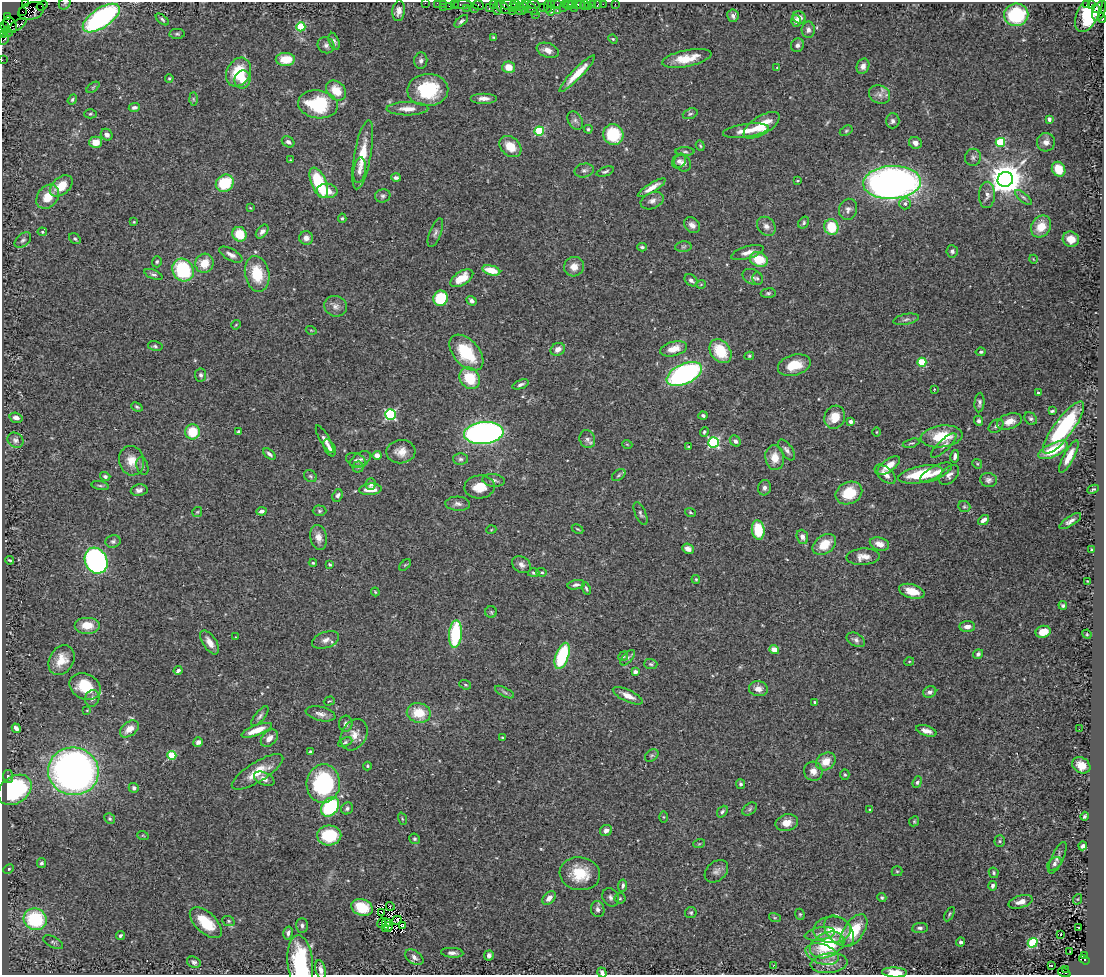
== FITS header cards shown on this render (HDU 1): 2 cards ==
NAXIS1  =                 1102
NAXIS2  =                  973

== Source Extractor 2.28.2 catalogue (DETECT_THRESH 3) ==
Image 1102 x 973 px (HDU 1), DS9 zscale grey, 1 PNG px = 1 image px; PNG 1106 x 977 px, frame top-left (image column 1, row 973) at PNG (2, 2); each listed source drawn as its Kron ellipse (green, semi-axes under 4 px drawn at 4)
Background 1.17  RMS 0.039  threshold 0.116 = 3 sigma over >= 5 px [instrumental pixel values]
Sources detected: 442; all 442 listed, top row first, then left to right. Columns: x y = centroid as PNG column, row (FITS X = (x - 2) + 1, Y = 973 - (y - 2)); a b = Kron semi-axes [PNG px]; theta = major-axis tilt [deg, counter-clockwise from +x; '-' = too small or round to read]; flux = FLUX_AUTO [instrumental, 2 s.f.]
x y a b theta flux
26 3 4 2 - 110
65 3 7 5 52 3.9
425 3 2 2 - 26
437 3 2 2 - 37
444 3 3 2 - 34
454 4 2 2 - 41
463 4 9 3 2 190
515 4 5 2 - 220
533 4 6 3 -12 310
552 4 4 3 - 130
557 4 3 2 - 71
565 4 3 3 - 210
573 4 3 2 - 67
577 4 3 2 - 98
581 4 4 3 - 100
592 4 3 2 - 110
603 4 2 2 - 37
615 4 2 2 - 15
478 5 6 4 -20 110
493 5 4 2 - 77
509 5 7 5 -8 260
569 5 5 3 - 140
584 5 5 2 - 33
597 5 4 3 - 65
1086 5 3 3 - 300
1091 5 3 2 - 51
42 6 6 2 36 89
449 6 2 2 - 80
548 6 6 2 90 120
588 6 2 2 - 22
443 7 2 2 - 18
520 7 4 3 - 460
530 7 10 3 -45 230
543 7 2 2 - 72
563 7 3 2 - 85
466 8 4 2 - 41
474 8 3 2 - 46
489 8 4 3 - 150
497 8 7 4 85 320
503 8 8 5 -38 530
514 8 2 2 - 77
524 8 5 3 - 160
574 8 2 2 - 510
1096 8 3 3 - 380
520 10 6 3 -13 400
31 11 13 8 18 1600
399 11 10 6 83 16
512 11 2 2 - 56
551 11 4 3 - 300
557 11 3 2 - 190
1099 11 10 6 65 1600
23 12 3 2 - 55
1089 12 22 10 63 220
536 14 3 2 - 6.3
1016 15 12 11 - 160
733 16 6 6 - 7.7
7 17 3 3 - 120
799 17 7 6 - 12
101 18 21 9 34 490
1102 18 5 3 - 160
162 19 8 3 -40 5
461 21 8 4 41 5.4
796 21 6 5 - 11
10 25 9 6 -60 1700
18 25 10 4 34 490
5 26 3 2 - 45
301 27 4 4 - 120
808 30 8 6 90 9.1
8 32 5 3 - 850
3 34 4 2 - 150
177 34 7 5 -1 5
493 37 4 3 - 3.1
4 39 6 3 61 120
613 39 5 4 - 3
334 41 9 5 -70 7.5
326 45 8 7 - 9.8
797 45 7 6 - 8.8
548 50 11 7 -21 19
687 58 25 8 12 54
285 59 10 6 2 54
2 60 2 2 - 18
421 61 8 6 84 9.2
863 66 8 6 66 13
509 67 6 6 - 31
777 67 4 3 - 2.6
239 72 15 11 60 86
577 74 25 5 46 47
169 78 4 3 - 3.1
243 79 9 8 - 27
93 87 7 4 38 3.5
336 90 11 8 -45 45
428 90 20 16 3 160
880 94 11 9 -26 16
484 98 13 5 0 16
72 99 5 4 - 4.7
193 99 6 4 -88 3.9
318 104 20 14 -7 160
134 107 5 4 - 6.5
407 109 21 6 0 29
90 114 6 4 0 3.8
690 114 8 5 19 5.7
1049 119 4 3 - 8.4
575 120 10 7 -59 9.8
893 121 7 6 - 8.5
762 125 20 9 32 84
588 129 4 4 - 4
539 131 5 4 - 170
746 131 23 6 8 31
846 131 7 4 30 4
613 134 10 10 - 110
107 135 6 5 - 12
96 142 6 5 - 35
288 142 7 5 -33 9.3
1000 142 4 4 - 160
1046 142 9 9 - 17
915 143 7 5 -26 13
700 146 5 4 - 3.6
510 147 12 9 -40 47
685 152 9 4 -1 5.1
363 155 35 8 80 60
973 157 9 8 - 8.7
290 160 4 3 - 2.1
679 161 8 6 48 9.1
683 163 9 7 -40 12
1059 169 8 6 -57 46
360 170 13 6 83 12
584 170 10 7 12 9
605 171 9 4 20 5.5
396 178 5 3 - 7.5
1005 179 8 7 - 5700
798 181 4 2 - 2.3
892 182 29 16 3 1600
225 183 9 8 - 110
319 183 16 7 -67 140
61 186 13 8 40 50
652 188 16 4 32 23
327 191 10 7 -6 44
987 195 13 8 88 18
383 196 7 6 - 6.3
48 197 13 10 52 46
1023 197 10 4 -40 6.2
652 201 12 8 22 13
905 204 6 5 - 8.4
250 208 4 3 - 2.2
848 209 11 9 71 12
342 218 4 4 - 3.6
134 222 4 4 - 2.3
804 223 6 4 56 4.8
692 225 9 7 -44 15
766 226 10 8 -48 15
831 227 8 7 - 79
1041 227 11 9 57 47
42 232 5 4 - 2.8
262 232 8 5 50 9.4
435 233 15 6 69 9.7
240 234 7 7 - 61
306 238 7 7 - 13
75 239 6 5 - 4.3
1071 239 8 7 - 24
23 240 9 6 40 6.9
642 247 4 3 - 4.6
683 247 8 5 6 5.2
952 251 6 5 - 6.4
747 252 17 6 17 17
231 255 13 5 -29 13
759 259 9 7 -21 70
1033 259 4 2 - 1.8
157 262 6 5 - 4.2
204 263 9 9 - 43
574 267 10 9 - 25
183 270 12 10 -56 180
491 270 9 5 -14 56
153 274 9 4 -23 6
257 274 18 12 -79 84
753 277 11 7 -26 8.7
462 278 13 7 32 41
757 278 6 5 - 4.2
691 280 7 5 -39 8.1
701 284 5 3 - 2.1
768 293 7 4 7 4.9
441 298 8 7 - 95
471 301 5 4 - 7.3
336 306 11 10 - 16
906 319 13 5 11 8.8
236 325 5 2 - 2.3
311 330 5 3 - 2.4
155 346 7 5 -12 5.2
558 349 7 6 - 19
674 349 14 7 14 33
720 351 13 9 -54 87
981 352 5 4 - 4.4
466 353 21 12 -49 130
749 356 5 3 - 3.7
922 362 4 4 - 120
794 365 17 10 15 57
684 374 19 10 25 510
201 375 6 5 - 6.1
470 378 11 9 -49 87
521 384 8 4 19 6.9
934 389 3 2 - 1.6
1038 393 3 3 - 5.4
979 402 10 5 84 7.1
137 407 6 3 -24 4.1
1052 411 4 2 - 3.9
390 414 5 5 - 300
703 415 4 4 - 4.7
835 417 12 10 65 46
16 418 6 5 - 13
1031 419 7 5 -42 5.8
979 421 5 4 - 7.1
1009 421 13 7 17 27
851 422 4 3 - 13
996 426 8 6 37 6.4
1063 428 32 9 53 300
193 432 7 7 - 76
238 432 3 3 - 3.9
704 432 5 4 - 4.1
877 432 4 3 - 2.2
484 433 20 11 5 1000
942 436 21 11 7 86
325 439 16 5 -60 12
587 439 9 7 -68 12
15 440 8 7 - 8.7
735 441 6 5 - 9
713 442 5 5 - 340
911 443 8 3 16 3.9
627 444 5 3 - 2.3
944 445 16 5 44 13
688 446 4 2 - 2.2
330 448 9 5 -63 8.3
787 450 12 6 -54 10
1053 450 16 6 25 93
401 452 14 11 6 26
269 454 7 4 -39 7.2
377 455 4 4 - 23
955 456 6 3 79 8.9
1069 456 18 5 62 35
775 458 12 9 -83 35
361 459 11 6 30 11
461 459 7 6 - 6.5
356 460 10 6 -21 10
131 461 15 12 -77 36
977 464 5 4 - 3.1
889 465 13 6 37 31
142 466 9 5 -74 6.6
358 467 5 5 - 4.3
936 472 17 6 27 24
885 474 12 6 -39 20
921 474 22 8 11 110
619 475 7 5 37 5.3
949 475 12 7 45 12
105 476 5 4 - 6.1
310 476 7 5 -33 4.6
494 480 11 6 -6 10
988 480 8 7 - 8.7
371 484 5 5 - 6.7
100 486 9 3 -11 4.5
480 487 15 11 5 43
764 488 7 6 - 10
370 489 11 5 5 36
1093 489 6 4 25 4.4
139 490 8 6 11 10
849 493 14 11 24 80
338 495 6 5 - 7.3
458 504 12 7 -3 12
964 507 6 5 - 4.4
262 511 5 4 - 8.9
319 511 7 5 -1 4.4
197 512 5 5 - 3.2
690 512 5 4 - 3.2
640 513 12 5 -67 7.2
984 520 6 4 37 12
1070 521 12 5 33 13
578 529 6 4 -27 3.2
491 530 5 3 - 2
758 530 9 6 -82 95
318 537 12 8 -79 21
802 537 7 5 -70 12
113 541 7 6 - 6.2
824 544 13 9 36 53
879 544 10 6 -18 21
688 549 6 5 - 16
1091 549 2 2 - 2.2
863 557 17 8 3 24
10 560 5 3 - 3.1
96 561 13 11 -62 650
313 563 4 4 - 2.9
330 564 3 3 - 3
405 565 7 4 44 3.3
522 565 10 7 -37 12
542 572 5 4 - 3.7
534 573 6 4 -2 4.4
696 579 4 3 - 3.2
1087 581 3 2 - 1.8
576 585 9 4 10 8.2
586 588 6 3 -68 4.4
912 591 13 7 -16 40
375 592 4 3 - 3.1
1063 605 4 4 - 4.6
491 612 6 5 - 4.2
87 625 13 8 0 37
967 627 8 5 3 16
1043 632 7 6 - 36
455 634 14 6 84 170
1087 634 5 4 - 3
236 637 3 2 - 1.5
325 640 14 8 19 15
856 640 10 6 -27 9.3
210 642 13 6 -57 22
774 650 5 4 - 31
978 654 5 4 - 6.9
562 656 14 6 70 190
623 656 5 4 - 3.5
628 658 9 5 48 5.7
61 660 16 12 61 42
909 662 5 3 - 2.3
651 664 7 5 -4 4.9
178 671 4 3 - 8.3
635 672 4 4 - 19
465 685 6 4 -22 4
85 686 16 12 -26 80
758 689 9 7 -7 18
505 692 10 4 -28 6
930 692 7 5 25 9.9
628 696 16 6 -25 22
92 698 8 7 - 10
329 701 6 2 17 2.3
815 702 3 3 - 4.1
87 710 4 2 - 1.8
419 713 12 10 -11 61
321 714 15 7 -14 15
260 716 12 5 51 7.7
346 724 8 6 86 8.7
16 728 5 4 - 13
129 729 10 7 38 30
1079 729 2 2 - 5.9
257 730 16 5 21 39
926 731 10 5 -18 16
354 735 16 12 60 29
269 738 10 7 46 18
502 738 3 2 - 1.9
198 742 5 4 - 10
345 742 7 4 25 4.8
310 751 3 3 - 2.7
172 755 4 4 - 110
652 756 7 5 34 4.9
826 761 10 8 35 36
1081 765 9 7 -31 38
367 766 4 4 - 2.8
73 771 25 24 - 1700
813 771 9 9 - 20
257 772 30 9 32 56
845 775 5 4 - 3.7
8 776 7 5 -84 5.7
264 779 11 6 -24 15
917 782 6 4 68 4.8
323 784 19 16 84 270
741 784 5 4 - 5.7
134 788 5 5 - 8.8
15 790 18 13 35 310
330 807 10 8 51 210
347 808 6 5 - 6.6
750 809 8 5 38 5.3
870 810 3 3 - 2.3
722 812 6 4 50 5.4
1084 816 4 3 - 4.8
663 817 5 3 - 2.4
110 819 5 5 - 4.6
402 819 6 4 -71 3
914 821 5 4 - 3.6
787 823 11 8 14 27
606 830 6 5 - 11
329 835 12 10 2 120
143 836 6 3 -20 2.4
415 839 5 5 - 4.3
1000 841 6 5 - 4.1
699 844 6 3 18 2.9
1083 846 4 3 - 8.4
1057 858 17 6 65 12
41 863 5 4 - 5.3
1054 864 8 5 39 7.3
9 869 5 4 - 4.1
716 871 13 9 42 14
897 871 5 5 - 3.3
994 873 5 4 - 4
580 874 20 16 -7 77
623 886 6 4 81 6.6
993 886 5 4 - 7.8
611 897 9 8 - 9.7
549 898 8 5 46 17
620 898 5 5 - 3.6
882 898 4 4 - 4.8
1078 899 5 3 - 2.3
1020 902 12 6 15 20
390 906 4 2 - 9.7
362 907 11 8 -21 73
598 909 8 6 -73 9
381 912 3 2 - 2.3
691 913 6 5 - 4.5
800 914 6 4 -69 3.7
949 914 8 3 61 3.7
775 918 6 4 -18 3.3
35 919 12 10 -25 200
397 920 5 2 - 3.7
228 921 6 5 - 4.5
206 923 20 10 -43 87
382 923 5 2 - 4.6
386 923 4 3 - 1
302 925 7 6 - 7.7
403 925 4 3 - 5.3
388 927 4 3 - 0.071
1078 927 3 2 - 1.7
920 928 8 5 6 7.1
386 929 3 2 - 6
832 930 19 13 3 51
854 930 18 10 55 88
839 931 18 11 -48 35
288 933 7 4 77 7.7
820 934 15 6 10 17
1061 934 3 3 - 24
120 936 5 3 - 4.7
53 942 11 5 -27 7.2
961 942 4 4 - 7
1033 943 5 4 - 200
827 945 18 12 25 140
1070 952 3 2 - 3.2
452 953 11 5 -4 11
822 954 17 10 -18 35
489 955 5 4 - 9.5
1084 955 3 2 - 150
414 957 10 6 -35 14
1084 960 5 3 - 620
194 962 7 5 -25 6.4
300 963 27 13 -84 210
829 963 18 10 7 25
774 965 4 2 - 1.7
1051 966 3 2 - 3.3
1066 969 3 2 - 120
321 970 9 5 -78 14
895 972 12 5 -2 36
602 973 5 4 - 7.9
1064 973 6 3 -20 210
At the frame edge (FLAGS 8, measured only in part): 14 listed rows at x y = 26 3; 65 3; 425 3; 437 3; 444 3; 1099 11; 1102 18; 3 34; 2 60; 300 963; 321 970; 895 972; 602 973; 1064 973